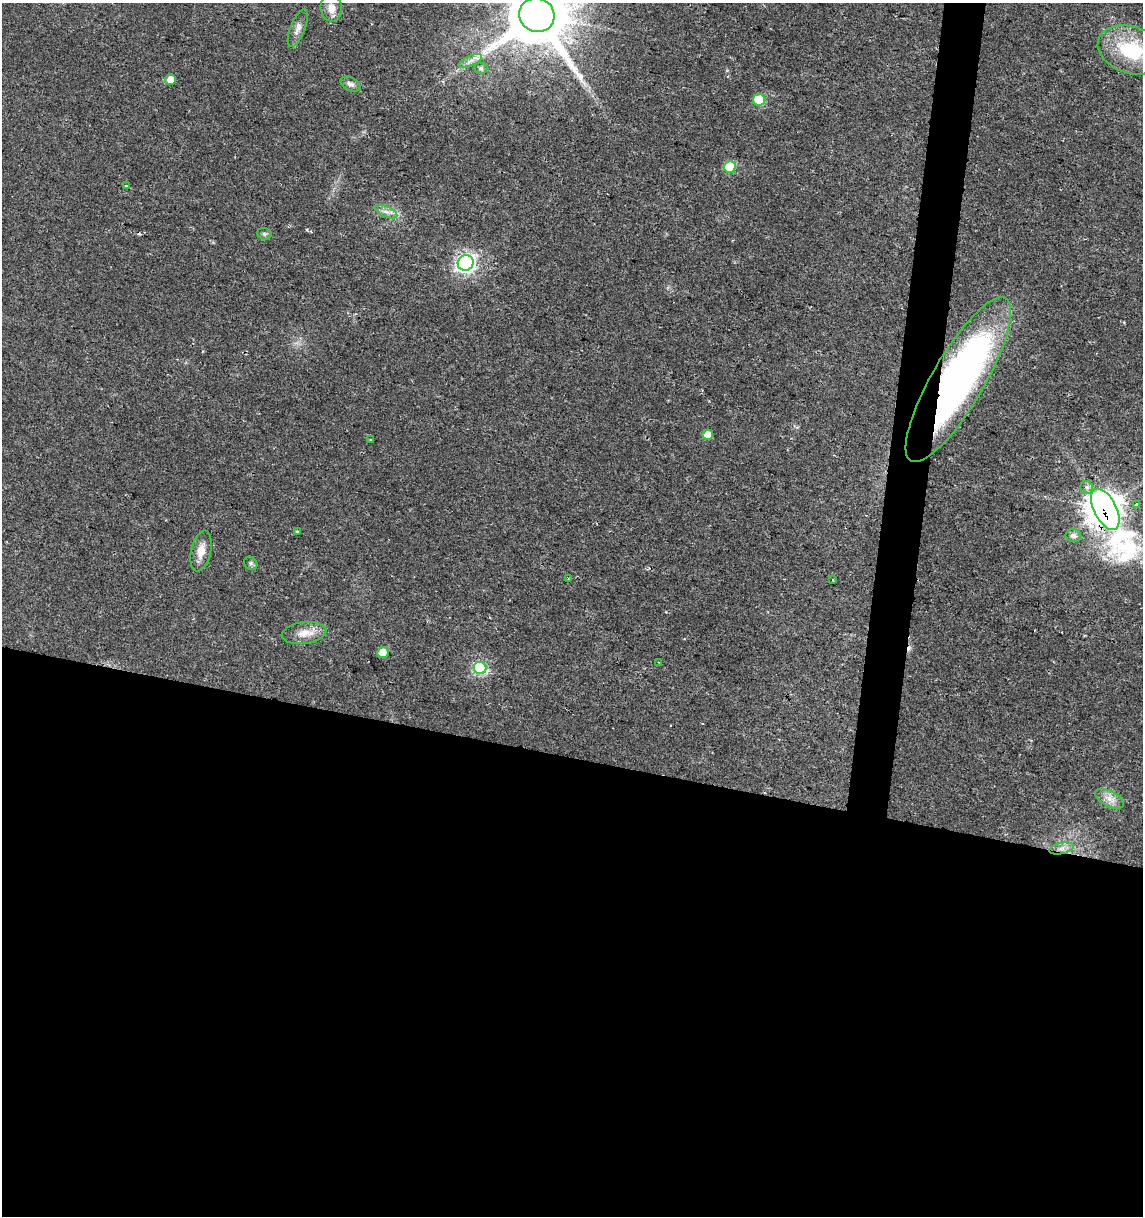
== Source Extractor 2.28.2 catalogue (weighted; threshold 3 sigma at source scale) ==
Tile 14 of 4 x 4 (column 2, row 4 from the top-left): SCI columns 1426-2566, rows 1-1214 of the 5073 x 4864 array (HDU 1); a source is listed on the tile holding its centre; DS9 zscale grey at full resolution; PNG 1145 x 1218 px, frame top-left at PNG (2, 3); each listed source drawn as its Kron ellipse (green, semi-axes under 4 px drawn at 4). Shown black and unused: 40% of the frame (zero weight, under 2 of 3 exposures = <1% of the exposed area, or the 3 px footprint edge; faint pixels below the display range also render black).
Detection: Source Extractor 2.28.2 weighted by HDU 2 'WHT'; one run over the whole footprint, this tile lists its part. Background 0.0204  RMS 0.0027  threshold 0.0122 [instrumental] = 3 sigma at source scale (4.5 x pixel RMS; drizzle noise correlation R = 1.50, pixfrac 1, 0.0396/0.0396 arcsec/px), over >= 5 px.
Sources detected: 34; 2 cosmic-ray / hot-pixel residue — neither listed nor drawn; the other 32 listed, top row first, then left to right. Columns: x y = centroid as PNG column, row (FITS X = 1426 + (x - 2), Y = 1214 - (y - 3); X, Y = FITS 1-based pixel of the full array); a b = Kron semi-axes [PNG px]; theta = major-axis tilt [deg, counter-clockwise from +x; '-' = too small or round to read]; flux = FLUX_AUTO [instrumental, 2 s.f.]
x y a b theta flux
331 8 13 10 -83 2.5
537 15 18 16 -33 2700
298 28 20 7 68 1.9
1131 50 34 23 -18 20
470 61 12 5 24 1.3
481 68 7 5 -1 0.58
170 79 5 5 - 3.1
350 84 10 6 -28 1.1
759 100 6 6 - 13
730 167 6 6 - 13
126 186 4 2 - 0.23
386 212 12 5 -23 1.4
264 234 7 5 -22 0.59
466 263 8 7 - 120
958 380 94 26 60 130
708 435 5 5 - 3.5
371 440 4 3 - 1.1
1087 487 6 6 - 1.4
1136 505 3 3 - 1.5
1105 509 22 11 -63 620
297 532 3 3 - 0.62
1073 536 8 6 -12 1.1
201 551 21 10 78 3.4
251 563 7 6 - 0.65
568 579 3 2 - 0.19
832 580 3 2 - 0.25
304 633 22 11 7 3.6
383 652 6 5 - 5.7
659 662 4 3 - 0.22
480 668 6 6 - 35
1109 799 16 7 -27 2.4
1061 848 12 5 13 1.7
Overlapping masked pixels (flux is a lower limit): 2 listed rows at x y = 958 380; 1105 509
Isophote crosses this tile's border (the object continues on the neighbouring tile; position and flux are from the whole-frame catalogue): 2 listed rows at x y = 537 15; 1105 509
Unlisted compact peaks at least as high as the median listed source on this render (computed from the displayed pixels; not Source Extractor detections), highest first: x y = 307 230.